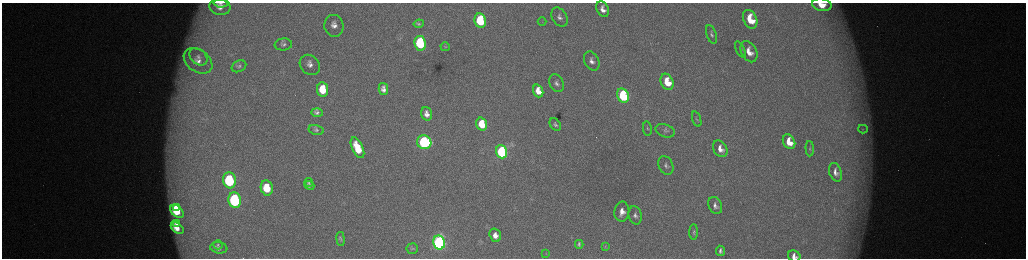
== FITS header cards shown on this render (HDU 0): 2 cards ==
NAXIS1  =                 2048 /fastest changing axis
NAXIS2  =                  512 /next to fastest changing axis

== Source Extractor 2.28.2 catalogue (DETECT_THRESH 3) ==
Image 2048 x 512 px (HDU 0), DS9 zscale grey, zoomed out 1/2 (1 PNG px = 2 x 2 image px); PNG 1028 x 260 px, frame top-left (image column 1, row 511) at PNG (2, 3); each listed source drawn as its Kron ellipse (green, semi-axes under 4 px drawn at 4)
Background 173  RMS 1.9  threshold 5.84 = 3 sigma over >= 5 px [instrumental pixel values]
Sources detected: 73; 5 cannot appear on this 1/2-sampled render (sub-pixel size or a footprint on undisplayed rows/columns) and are neither listed nor drawn; the other 68 listed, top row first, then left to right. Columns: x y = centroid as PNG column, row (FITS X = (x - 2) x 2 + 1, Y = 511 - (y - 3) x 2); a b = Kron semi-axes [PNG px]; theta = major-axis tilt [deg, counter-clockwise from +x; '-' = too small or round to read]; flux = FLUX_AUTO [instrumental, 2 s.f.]
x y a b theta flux
220 3 7 3 -7 780
822 5 10 6 -12 7300
220 7 10 8 -13 4200
603 9 8 5 -65 2800
559 17 10 7 -59 2200
750 19 10 6 -66 12000
480 21 7 5 -78 23000
542 22 4 2 - 300
419 24 5 4 - 530
334 26 11 9 -75 3700
712 34 10 5 -71 1300
420 43 7 6 - 38000
283 44 9 6 6 1400
445 47 5 2 - 240
740 50 9 3 -66 790
749 52 11 7 -63 5300
198 57 10 7 -42 2800
198 61 16 11 -35 6200
592 61 10 7 -63 2600
310 65 11 9 -45 3200
239 66 8 5 26 960
667 82 8 6 -66 10000
556 83 9 6 -63 1800
323 89 7 5 -82 10000
383 89 6 4 -77 2200
538 91 6 5 - 5400
623 96 7 5 -68 42000
317 112 6 4 -1 1200
426 114 7 5 -74 2600
697 119 8 4 -72 680
482 124 6 5 - 12000
555 124 7 5 -58 1200
647 128 7 3 -82 600
863 129 5 3 - 590
316 130 7 5 -13 900
665 131 10 6 -19 1600
424 142 7 7 - 60000
789 142 8 6 -63 6900
357 148 11 5 -65 11000
720 149 9 6 -58 3300
810 149 7 3 -89 560
502 152 7 5 -71 53000
666 165 10 7 -63 1700
835 172 9 6 -71 2300
229 180 8 6 -79 37000
309 183 4 3 - 380
309 185 5 4 - 1200
267 188 7 6 - 11000
235 200 8 6 -79 63000
715 205 9 6 -64 2000
177 207 4 3 - 3800
177 211 8 5 -41 10000
622 212 10 7 83 4100
635 215 9 6 -76 1900
177 224 4 3 - 1500
177 228 7 4 -39 3900
694 232 7 4 89 780
495 235 7 5 -72 3300
340 239 7 4 -82 790
439 243 7 6 - 130000
579 244 4 3 - 800
218 245 4 4 - 530
605 246 4 2 - 210
219 248 8 5 -9 1500
412 248 5 5 - 740
720 251 5 3 - 1100
546 254 3 2 - 150
794 256 6 5 - 2400
At the frame edge (FLAGS 8, measured only in part): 3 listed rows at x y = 220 3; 822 5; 794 256
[5 sub-pixel or undisplayed-footprint detections neither listed nor drawn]